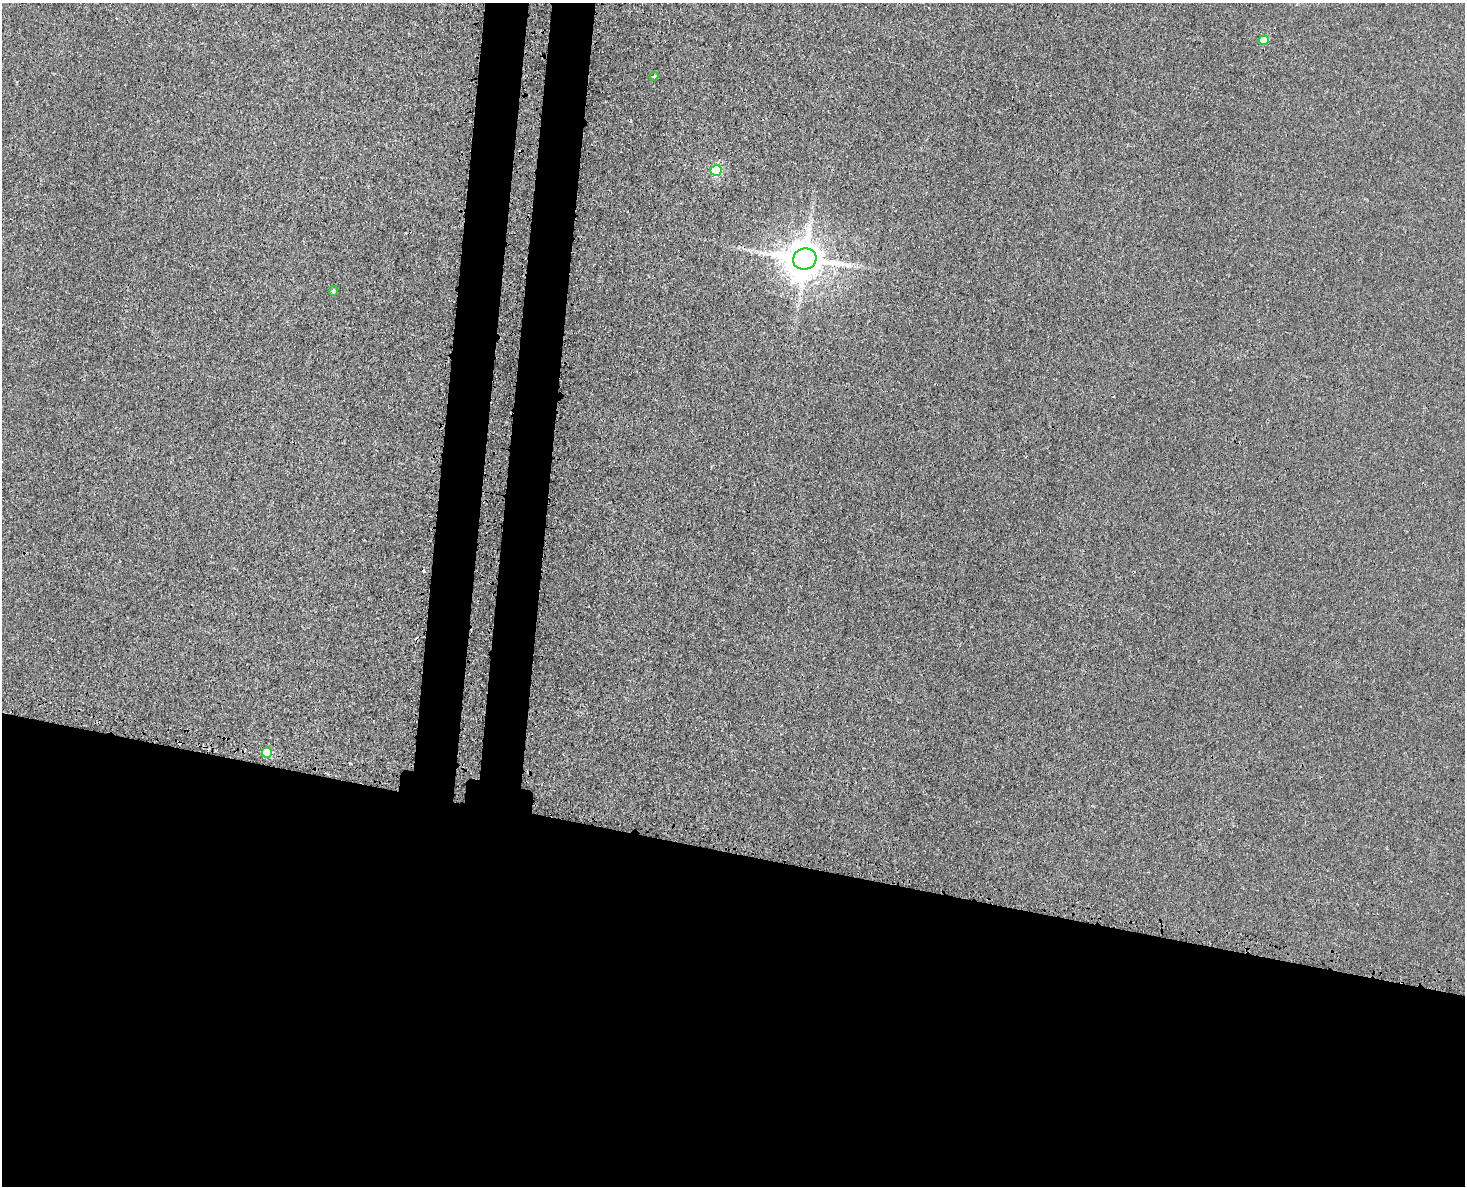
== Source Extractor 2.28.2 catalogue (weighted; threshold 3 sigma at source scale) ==
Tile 11 of 3 x 4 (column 2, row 4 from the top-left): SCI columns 1761-3223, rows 57-1240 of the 4872 x 4844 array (HDU 1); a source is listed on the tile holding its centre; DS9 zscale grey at full resolution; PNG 1467 x 1188 px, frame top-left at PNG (2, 3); each listed source drawn as its Kron ellipse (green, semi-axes under 4 px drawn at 4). Shown black and unused: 32% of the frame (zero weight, under 3 of 4 exposures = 7% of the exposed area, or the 3 px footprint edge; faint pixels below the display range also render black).
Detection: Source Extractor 2.28.2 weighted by HDU 2 'WHT'; one run over the whole footprint, this tile lists its part. Background 0.00847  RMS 0.0023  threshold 0.0102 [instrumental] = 3 sigma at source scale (4.5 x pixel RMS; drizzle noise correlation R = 1.50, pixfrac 1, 0.05/0.05 arcsec/px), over >= 5 px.
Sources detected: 8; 2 cosmic-ray / hot-pixel residue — neither listed nor drawn; the other 6 listed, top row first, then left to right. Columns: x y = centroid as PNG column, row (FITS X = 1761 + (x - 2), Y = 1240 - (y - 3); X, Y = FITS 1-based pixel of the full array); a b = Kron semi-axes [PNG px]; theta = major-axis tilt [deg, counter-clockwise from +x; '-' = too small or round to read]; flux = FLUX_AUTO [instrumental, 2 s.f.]
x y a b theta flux
1264 40 5 5 - 4.8
654 76 4 3 - 0.26
716 170 6 5 - 20
805 259 12 10 16 750
333 291 5 4 - 0.58
267 753 5 5 - 9